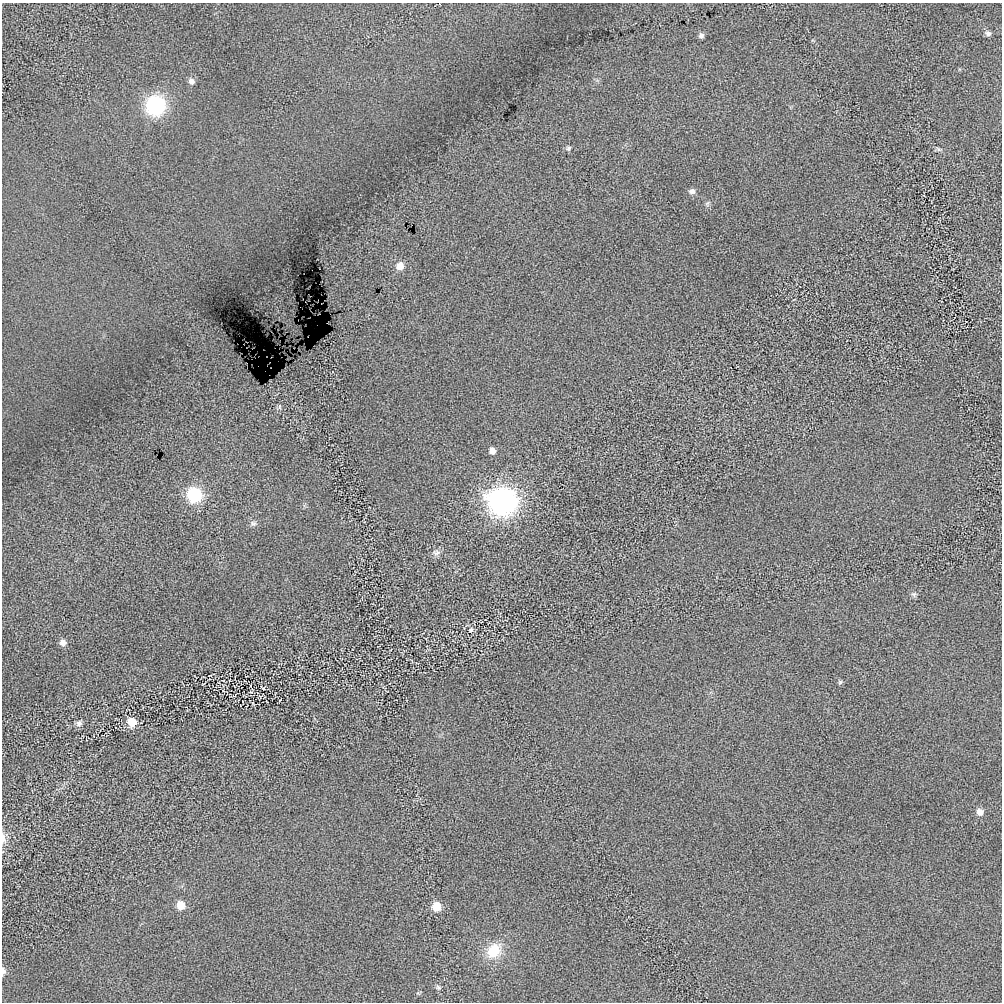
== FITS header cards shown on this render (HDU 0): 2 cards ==
NAXIS1  =                 1000 / length of data axis 1
NAXIS2  =                 1000 / length of data axis 2

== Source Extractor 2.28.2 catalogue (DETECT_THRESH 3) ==
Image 1000 x 1000 px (HDU 0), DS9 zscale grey, 1 PNG px = 1 image px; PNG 1004 x 1004 px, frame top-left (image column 1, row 1000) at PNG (2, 3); no overlay
Background 13.5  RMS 450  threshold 1340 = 3 sigma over >= 5 px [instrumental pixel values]
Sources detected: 28; all 28 listed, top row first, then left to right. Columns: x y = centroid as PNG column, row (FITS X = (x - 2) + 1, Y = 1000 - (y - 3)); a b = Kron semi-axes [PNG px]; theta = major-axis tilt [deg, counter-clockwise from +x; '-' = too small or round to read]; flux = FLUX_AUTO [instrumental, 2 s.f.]
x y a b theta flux
988 33 7 7 - 8.6e+04
701 36 6 6 - 8.6e+04
191 81 8 7 - 1.2e+05
155 106 11 11 - 4.7e+06
568 148 7 5 53 5.6e+04
938 149 9 5 -27 6.1e+04
692 191 8 7 - 1.2e+05
400 266 9 8 - 2.7e+05
280 406 6 4 71 5.1e+04
492 451 7 6 - 1.6e+05
194 495 10 9 - 2.3e+06
503 501 15 14 - 1.0e+07
253 523 8 7 - 9.1e+04
436 552 11 8 -5 1.3e+05
914 594 7 7 - 7.0e+04
471 630 7 6 - 8.7e+04
63 642 7 7 - 1.5e+05
840 682 6 6 - 5.1e+04
263 688 5 2 - 2.5e+04
132 722 8 7 - 7.0e+05
79 723 8 7 - 1.1e+05
980 812 8 8 - 1.9e+05
3 838 15 6 -85 1.8e+05
181 905 8 8 - 3.6e+05
437 907 8 8 - 4.6e+05
494 951 21 17 52 8.2e+05
3 971 8 4 86 1.3e+05
438 987 7 6 - 6.4e+04
At the frame edge (FLAGS 8, measured only in part): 2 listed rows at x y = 3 838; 3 971